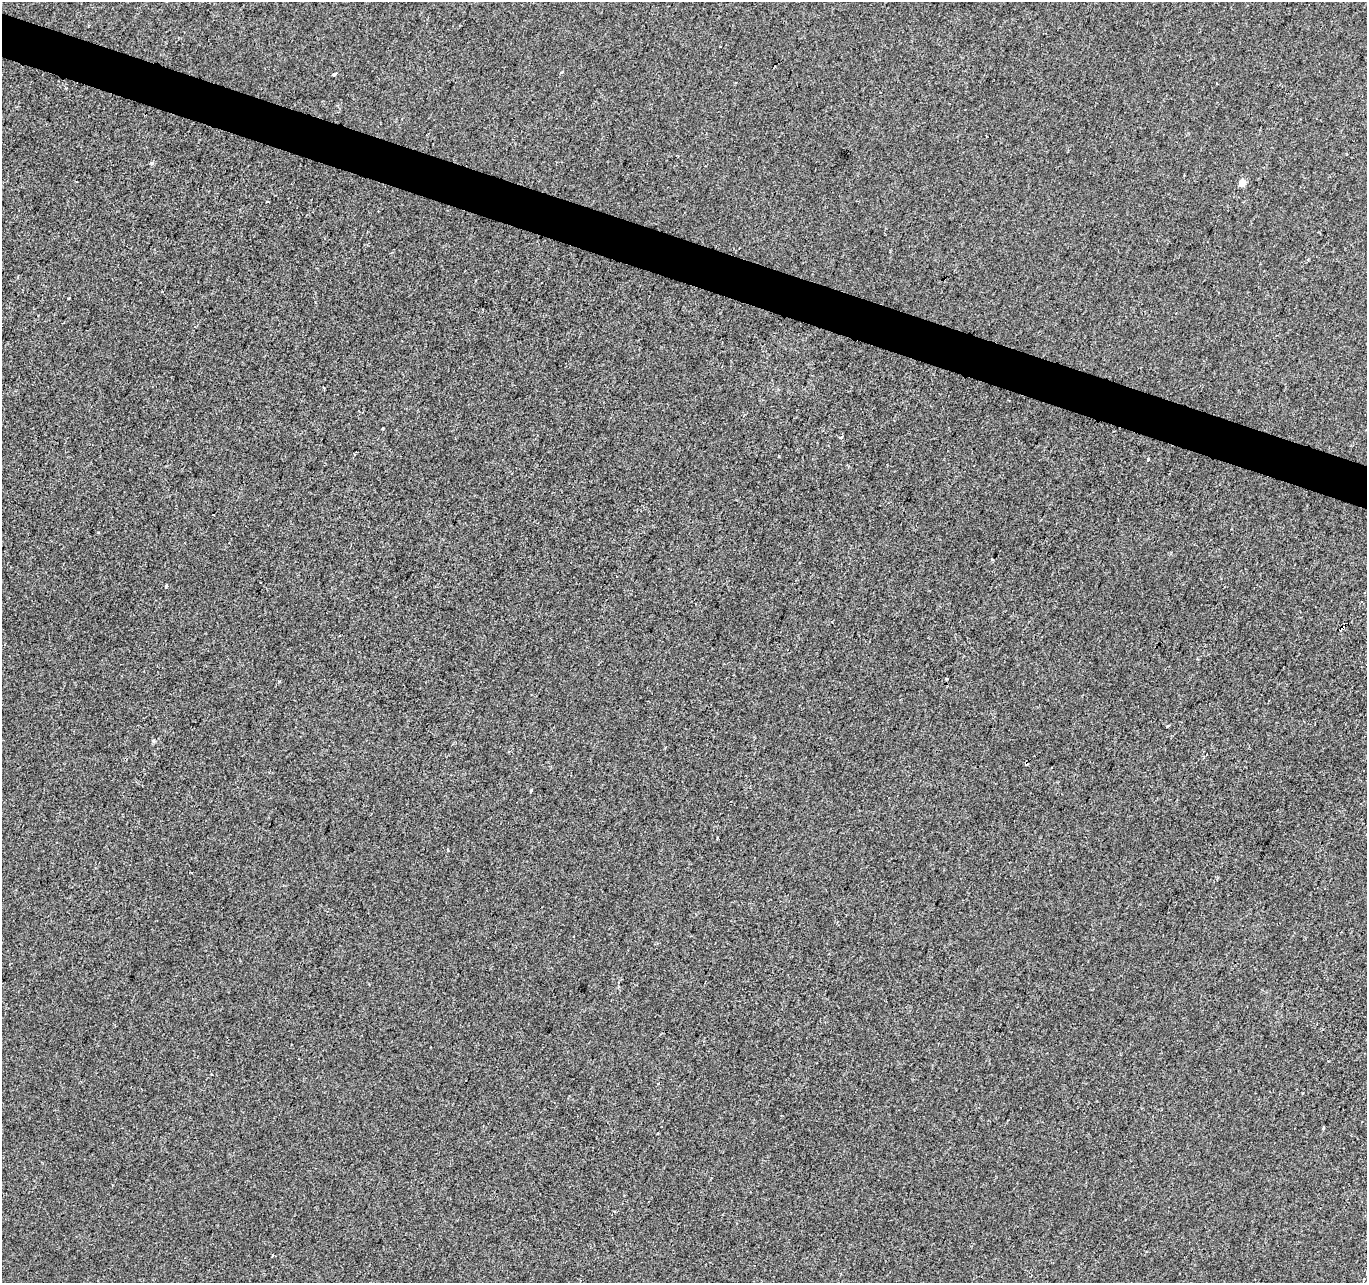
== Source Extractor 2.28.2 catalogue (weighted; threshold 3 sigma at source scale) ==
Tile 11 of 4 x 4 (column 3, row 3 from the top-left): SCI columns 2740-4104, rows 1559-2839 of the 5470 x 5615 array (HDU 1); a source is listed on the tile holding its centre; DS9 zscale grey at full resolution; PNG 1369 x 1285 px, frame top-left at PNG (2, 2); no overlay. Shown black and unused: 3% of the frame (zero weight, under 2 of 3 exposures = <1% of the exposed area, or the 3 px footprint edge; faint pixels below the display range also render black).
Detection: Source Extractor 2.28.2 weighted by HDU 2 'WHT'; one run over the whole footprint, this tile lists its part. Background 1.71e-04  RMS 0.0042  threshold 0.0189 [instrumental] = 3 sigma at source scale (4.5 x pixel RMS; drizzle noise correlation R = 1.50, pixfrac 1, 0.0396/0.0396 arcsec/px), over >= 5 px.
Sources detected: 18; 4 cosmic-ray / hot-pixel residue — not listed; the other 14 listed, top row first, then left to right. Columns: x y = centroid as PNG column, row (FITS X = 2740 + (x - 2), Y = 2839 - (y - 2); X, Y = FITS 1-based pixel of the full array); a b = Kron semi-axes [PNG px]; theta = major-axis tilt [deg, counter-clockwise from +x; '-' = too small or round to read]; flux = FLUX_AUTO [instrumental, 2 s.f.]
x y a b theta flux
562 72 3 3 - 0.54
335 74 4 3 - 5
76 181 3 2 - 0.4
1242 183 4 4 - 6.3
841 437 3 3 - 2.1
1148 460 3 3 - 3.7
992 559 3 3 - 0.46
166 586 4 3 - 1.2
1362 602 3 2 - 0.6
1342 628 5 3 - 12
1167 726 3 3 - 0.86
153 741 3 3 - 1.8
531 791 3 3 - 0.47
1323 1128 3 2 - 0.79
Overlapping masked pixels (flux is a lower limit): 1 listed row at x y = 1342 628
Unlisted compact peaks at least as high as the median listed source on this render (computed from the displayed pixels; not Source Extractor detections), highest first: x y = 152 163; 279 681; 383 428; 779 456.